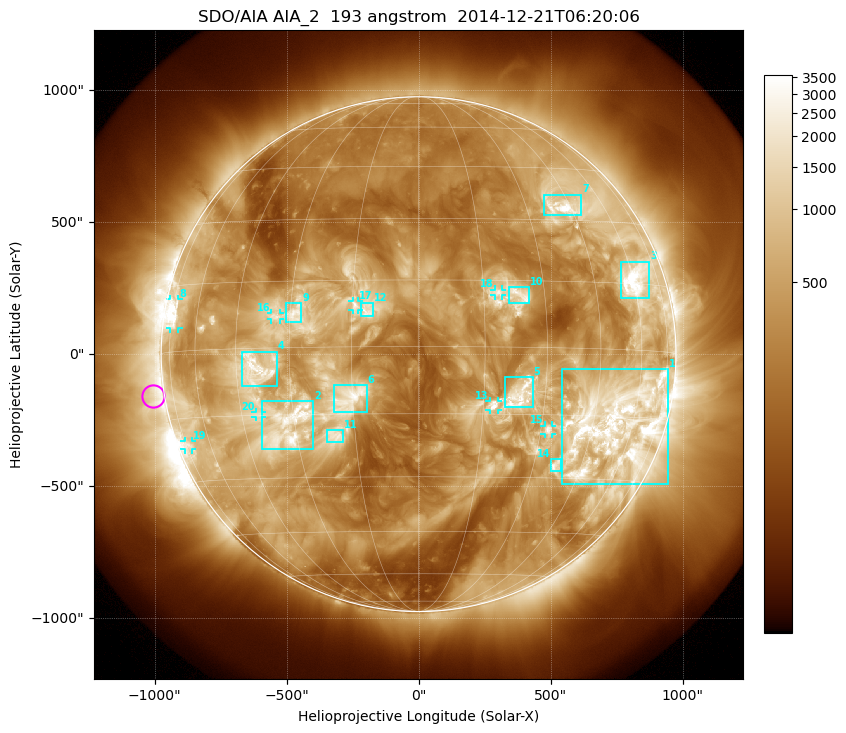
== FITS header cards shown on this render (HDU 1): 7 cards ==
TELESCOP= 'SDO/AIA'
INSTRUME= 'AIA_2'
WAVELNTH=                  193
WAVEUNIT= 'angstrom'
DATE-OBS= '2014-12-21T06:20:06.84'
CTYPE1  = 'HPLN-TAN'
CTYPE2  = 'HPLT-TAN'

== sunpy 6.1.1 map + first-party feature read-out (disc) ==
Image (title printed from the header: SDO/AIA AIA_2  193 angstrom  2014-12-21T06:20:06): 1024 x 1024 px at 2.4 arcsec/px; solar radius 975 arcsec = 406 px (full disc in frame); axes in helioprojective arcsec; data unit not stated in the header (colour bar unlabelled)
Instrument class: DISC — disc imager (sunpy class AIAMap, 193 A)
Bright regions (active regions / flare kernels): reference = the median radial profile (limb darkening/brightening removed); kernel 9 px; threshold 5 sigma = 1211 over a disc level ~341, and >= 1.15x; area >= 12 px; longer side >= 10 px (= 24 arcsec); searched inside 0.97 R_sun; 20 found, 20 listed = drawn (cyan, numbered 1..; 8 of them under ~33 arcsec drawn as corner ticks so the feature stays visible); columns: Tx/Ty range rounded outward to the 5 arcsec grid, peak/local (2 s.f.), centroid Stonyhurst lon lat
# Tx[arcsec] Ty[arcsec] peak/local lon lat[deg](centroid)
1 540..945 -495..-55 14 +53 -17
2 -595..-395 -360..-175 13 -32 -17
3 765..875 210..350 13 +61 +16
4 -670..-535 -125..10 9.9 -39 -5
5 325..435 -205..-85 7.4 +24 -11
6 -325..-195 -220..-115 7 -15 -11
7 475..620 525..605 13 +42 +33
8 -940..-910 95..210 11 -73 +8
9 -505..-445 120..195 6.8 -29 +7
10 340..420 195..255 7.1 +24 +12
11 -345..-285 -330..-285 5.7 -20 -20
12 -220..-170 145..195 5.2 -12 +8
13 265..300 -210..-175 5.8 +17 -13
14 500..540 -445..-395 6.9 +37 -27
15 475..505 -305..-270 9.3 +32 -18
16 -560..-525 130..155 7 -34 +7
17 -250..-225 165..205 5 -14 +9
18 285..315 220..245 4.4 +18 +12
19 -885..-860 -360..-325 4.5 -73 -21
20 -620..-590 -240..-220 5.8 -40 -15
Off-limb structures (1.02-1.3 R_sun): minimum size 162 px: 5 found; the strongest spans PA ~65..125 deg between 1.02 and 1.3 R_sun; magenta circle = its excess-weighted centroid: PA ~100 deg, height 1.04 R_sun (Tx ~-1005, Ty ~-155 arcsec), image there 2.7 x the reference